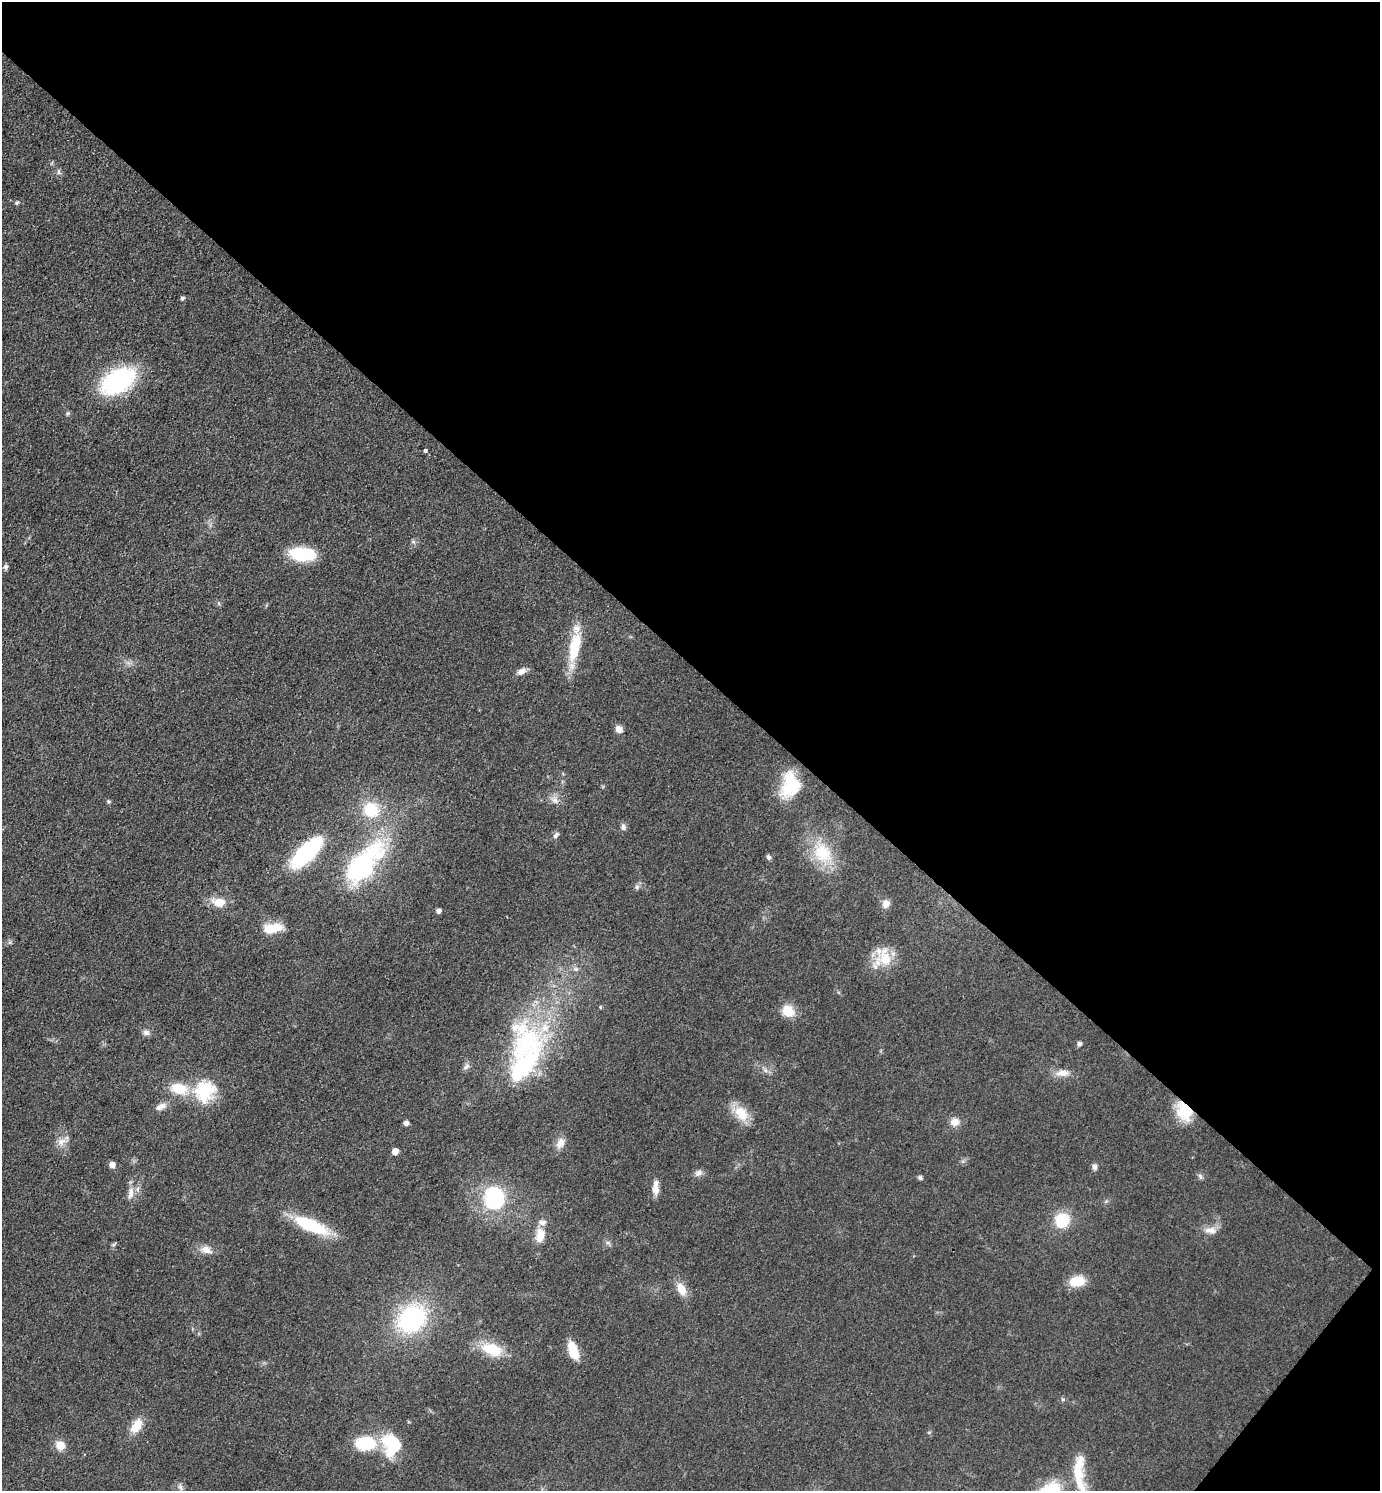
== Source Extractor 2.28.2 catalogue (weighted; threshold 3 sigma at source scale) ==
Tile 8 of 4 x 4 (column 4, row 2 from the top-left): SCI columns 4430-5807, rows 2980-4468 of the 5962 x 5959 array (HDU 1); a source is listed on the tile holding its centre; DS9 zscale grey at full resolution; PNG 1382 x 1493 px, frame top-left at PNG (2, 2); no overlay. Shown black and unused: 46% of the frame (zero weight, under 3 of 4 exposures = <1% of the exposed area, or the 3 px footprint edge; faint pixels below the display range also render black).
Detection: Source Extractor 2.28.2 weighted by HDU 2 'WHT'; one run over the whole footprint, this tile lists its part. Background 0.0779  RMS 0.0064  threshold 0.029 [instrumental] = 3 sigma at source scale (4.5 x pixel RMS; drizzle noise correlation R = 1.50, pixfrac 1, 0.05/0.05 arcsec/px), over >= 5 px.
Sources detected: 78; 1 inside a brighter object's white glare — not listed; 8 inside a brighter listed object's ellipse — not listed separately; the other 69 listed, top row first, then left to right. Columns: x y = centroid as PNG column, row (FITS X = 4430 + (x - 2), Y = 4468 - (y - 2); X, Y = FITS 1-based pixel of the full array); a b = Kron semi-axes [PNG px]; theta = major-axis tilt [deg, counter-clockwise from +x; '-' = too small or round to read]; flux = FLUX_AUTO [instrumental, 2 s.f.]
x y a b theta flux
59 172 7 5 -61 1.4
17 203 5 4 - 1
182 298 5 5 - 1.3
118 381 31 19 32 93
425 450 3 3 - 5.9
302 554 25 13 -5 34
6 567 7 5 -89 1.6
574 647 42 14 78 25
521 671 12 7 25 3.8
619 729 9 8 - 3.9
790 781 30 16 78 32
555 800 12 8 -50 3.9
109 802 6 5 - 0.91
371 810 14 13 - 27
623 827 9 7 -87 2.2
556 835 10 5 49 2.1
306 852 36 14 44 65
823 853 32 24 -48 28
769 857 7 6 - 1.6
362 865 29 14 49 150
637 887 7 6 - 1.7
219 902 17 11 -10 10
886 904 10 9 - 4.6
439 911 5 4 - 2.7
273 928 24 11 8 14
885 959 24 19 -57 18
576 969 7 6 - 2
600 1007 4 4 - 0.72
788 1011 15 14 - 11
146 1032 9 7 -12 2.5
527 1044 70 47 77 110
1079 1044 5 5 - 2
466 1067 10 6 34 2.3
765 1070 7 5 -47 1.8
1062 1073 18 9 2 6.1
205 1091 29 26 54 30
161 1107 17 8 25 4.3
1184 1111 24 16 -62 20
741 1113 23 15 -56 13
955 1122 10 9 - 5.7
406 1123 5 5 - 3
61 1142 13 9 26 4.9
560 1143 15 10 63 5.6
395 1151 5 5 - 6.5
112 1165 6 5 - 3.8
1094 1167 9 6 -81 2.1
698 1173 10 7 34 2.8
1200 1176 8 5 -65 1.5
920 1178 6 5 - 1.4
656 1190 14 9 -83 4.7
130 1194 19 8 78 5.6
494 1198 23 19 -82 57
1062 1220 15 15 - 21
311 1226 43 13 -24 36
1210 1230 18 8 -5 5.4
540 1235 20 11 78 9.9
608 1243 7 4 -18 1.3
206 1250 16 10 -17 5.8
1077 1281 16 10 10 16
681 1289 16 10 -65 8.6
412 1319 27 22 42 87
492 1349 24 13 -17 23
573 1350 19 9 -72 17
136 1426 19 11 59 11
365 1443 21 14 -1 30
60 1445 11 10 - 7.1
391 1445 27 21 -83 31
1078 1472 43 13 83 19
180 1487 11 5 -54 2.2
Overlapping masked pixels (flux is a lower limit): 1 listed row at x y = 1184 1111